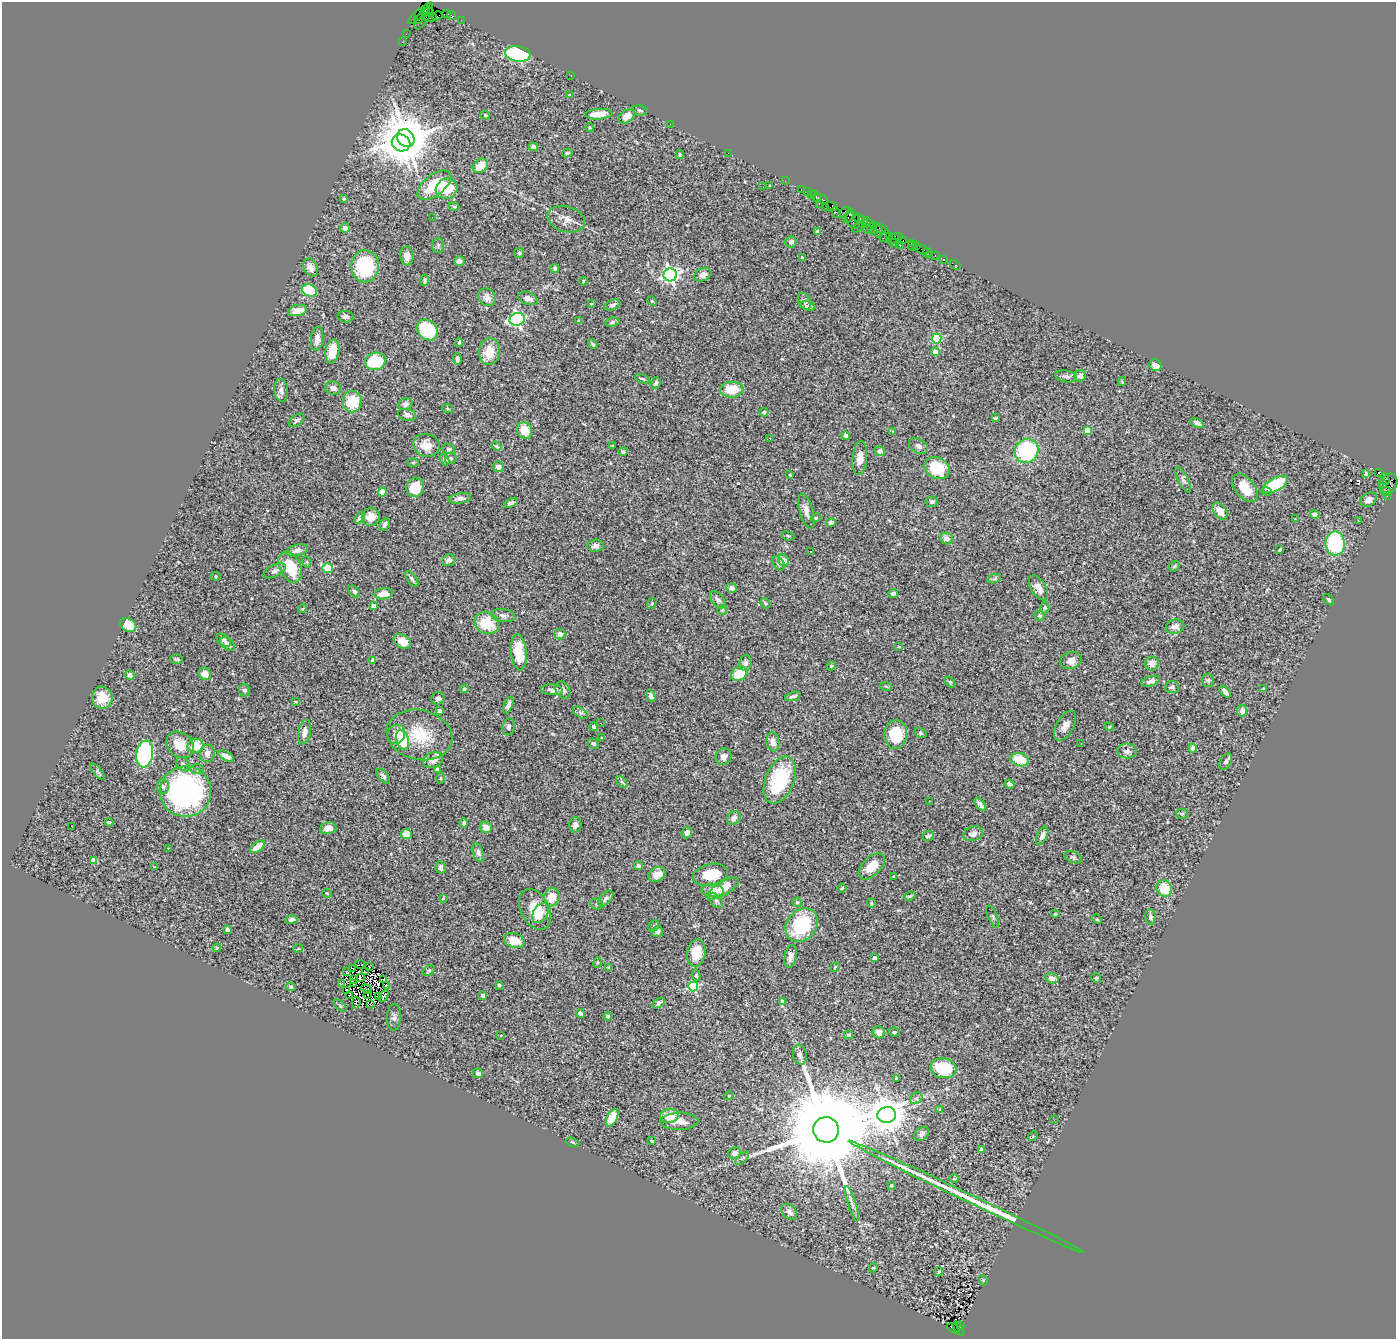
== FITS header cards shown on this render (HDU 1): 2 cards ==
NAXIS1  =                 1394
NAXIS2  =                 1337

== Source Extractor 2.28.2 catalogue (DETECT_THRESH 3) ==
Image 1394 x 1337 px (HDU 1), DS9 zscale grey, 1 PNG px = 1 image px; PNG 1398 x 1341 px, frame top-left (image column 1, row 1337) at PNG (2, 2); each listed source drawn as its Kron ellipse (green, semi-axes under 4 px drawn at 4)
Background 1.64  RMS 0.066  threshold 0.199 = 3 sigma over >= 5 px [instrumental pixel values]
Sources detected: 412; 2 with non-positive FLUX_AUTO (blend fragments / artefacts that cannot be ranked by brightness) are neither listed nor drawn; the other 410 listed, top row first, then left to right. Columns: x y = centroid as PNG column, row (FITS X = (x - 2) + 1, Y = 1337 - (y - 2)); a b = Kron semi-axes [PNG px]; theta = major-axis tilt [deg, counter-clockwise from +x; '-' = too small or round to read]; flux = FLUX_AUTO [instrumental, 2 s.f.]
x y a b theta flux
425 9 4 3 - 52
429 11 4 3 - 140
447 13 4 3 - 160
419 14 14 3 41 300
451 15 5 3 - 70
424 16 15 6 60 460
437 16 5 2 - 120
430 17 6 4 15 390
419 19 5 4 - 210
461 20 2 2 - 34
406 34 2 2 - 17
402 42 2 2 - 26
518 54 13 7 -8 500
571 75 2 2 - 14
569 95 3 2 - 2.7
640 110 8 5 -10 8.9
599 114 13 5 4 64
485 115 5 3 - 5.9
627 116 9 6 36 40
670 124 2 2 - 15
590 127 5 4 - 5.1
406 138 9 8 - 18000
401 143 9 8 - 8500
533 147 5 4 - 14
567 153 5 3 - 7.1
728 153 2 2 - 87
680 154 4 3 - 6.3
480 166 8 6 42 61
785 181 2 2 - 33
434 185 20 10 37 170
769 186 2 2 - 4.1
763 187 3 2 - 3.6
447 189 11 10 - 120
801 189 2 2 - 20
807 192 2 2 - 72
811 194 3 2 - 94
816 196 6 3 -56 99
344 199 3 3 - 6.3
820 199 8 3 -19 320
819 203 4 3 - 100
832 206 6 4 -26 140
454 207 5 3 - 4.6
826 207 2 2 - 60
845 212 6 3 42 140
836 213 5 2 - 160
849 216 7 4 65 430
432 217 2 2 - 40
859 218 6 3 -20 240
566 219 19 12 -16 39
853 220 9 6 -68 570
866 222 9 3 -24 350
860 226 9 2 35 110
345 228 5 5 - 22
872 228 5 4 - 180
879 228 10 2 -26 210
867 229 6 3 -39 340
878 231 5 3 - 230
817 232 4 4 - 8.6
884 236 6 2 57 52
889 236 2 2 - 72
899 237 3 2 - 95
894 239 6 4 41 130
903 241 3 2 - 68
791 242 5 5 - 15
894 243 4 2 - 150
911 243 3 2 - 110
438 245 7 6 - 11
900 246 3 2 - 230
913 246 5 3 - 140
916 246 3 3 - 43
922 249 6 2 -18 58
519 253 5 5 - 6.6
927 253 5 2 - 39
930 255 2 2 - 23
935 255 3 2 - 81
407 256 9 6 -86 31
802 258 3 3 - 10
944 260 3 2 - 60
459 261 5 4 - 12
955 265 6 3 -29 47
365 266 16 14 89 330
311 267 9 7 -63 32
555 268 4 4 - 9.3
670 275 6 6 - 1600
703 275 9 6 24 26
425 280 6 3 82 6.7
583 281 4 3 - 3.9
309 290 8 5 -22 180
487 297 9 8 - 26
528 298 10 6 -20 21
652 301 5 4 - 5.5
804 301 9 6 -64 14
591 304 3 2 - 3.1
612 305 8 5 23 13
808 306 8 4 -14 13
297 311 10 5 12 46
346 317 8 5 -8 13
517 319 7 6 - 910
579 321 4 3 - 6.4
612 322 7 4 9 10
427 330 11 9 -48 250
317 339 12 6 82 25
937 339 5 4 - 260
459 343 4 2 - 6.1
593 344 5 3 - 7.1
332 351 12 7 80 77
489 352 13 10 83 80
935 352 4 4 - 68
457 359 6 4 -86 12
376 361 10 8 10 210
1156 365 6 5 - 31
1066 376 11 6 -8 16
1080 376 6 5 - 19
642 379 7 3 -19 5.8
1122 382 4 3 - 4.6
656 383 6 5 - 13
333 388 8 6 -21 16
281 390 11 7 -84 23
732 390 11 8 2 93
352 402 10 9 - 130
405 404 7 6 - 13
448 409 5 3 - 4.4
764 412 4 4 - 13
407 415 9 5 -14 14
995 418 3 3 - 5.5
297 420 9 5 34 10
1197 423 7 4 -27 12
524 430 8 7 - 80
1087 430 4 4 - 83
893 431 4 3 - 2.9
846 436 4 3 - 12
769 438 3 2 - 11
426 445 13 11 -18 56
497 446 5 4 - 5.4
613 446 3 2 - 4.3
918 446 10 7 -32 15
448 449 7 5 -4 8.1
880 451 5 4 - 13
1027 451 12 11 - 370
623 452 4 4 - 7.6
451 458 6 5 - 10
860 458 17 7 84 37
445 460 6 4 -57 10
413 462 6 4 1 5.2
498 467 6 5 - 16
937 468 13 10 -31 190
1378 472 4 3 - 830
1366 474 4 4 - 11
790 475 3 3 - 3.8
1385 479 6 3 -80 500
1183 480 14 5 -64 14
1382 483 3 3 - 100
1275 484 14 6 29 200
1388 484 11 8 65 1100
415 487 10 9 - 100
1245 488 16 9 -52 83
1266 491 5 4 - 9.9
1387 491 5 4 - 170
382 492 4 4 - 83
1387 496 3 2 - 67
460 498 11 5 10 20
1368 500 9 6 32 24
932 502 6 5 - 8.7
511 503 8 4 27 12
806 511 18 6 -75 29
1220 511 10 6 -53 52
1315 514 5 4 - 18
371 517 9 8 - 39
360 518 6 4 47 11
816 518 5 4 - 5.6
1295 519 3 2 - 4.7
1358 521 2 2 - 3.8
831 522 5 4 - 11
385 524 6 4 65 12
788 536 6 4 -21 5.9
946 538 6 6 - 24
1335 543 12 9 -87 350
595 546 8 6 5 18
297 550 11 5 15 23
1280 550 4 2 - 6.1
811 552 2 2 - 3.8
449 560 7 5 22 17
784 560 6 5 - 33
307 562 5 3 - 4.6
778 563 8 5 -51 11
1174 566 6 4 45 5
290 567 16 10 -64 150
328 568 5 4 - 170
275 571 12 6 26 15
216 576 5 4 - 5.5
412 579 9 4 -56 11
994 579 7 4 18 8
732 588 5 4 - 19
1038 588 14 7 -58 37
354 591 7 5 -49 12
893 593 5 4 - 15
383 594 9 5 8 47
718 600 10 5 -50 16
1329 600 7 4 -46 6.6
652 603 6 3 58 4.9
765 603 6 4 -53 6.7
373 606 4 3 - 21
1045 607 6 4 88 5.8
302 609 5 3 - 4.4
722 610 5 5 - 6
1040 615 5 5 - 6.6
503 616 12 6 -7 17
487 623 12 10 -29 120
128 625 8 6 -35 73
1175 627 9 7 13 27
560 634 5 5 - 19
224 640 8 5 -41 13
402 641 9 6 -32 44
227 644 8 5 -39 15
899 646 4 3 - 4.3
519 652 18 8 -84 110
177 659 6 5 - 6
373 660 4 4 - 14
1071 660 11 8 18 33
745 663 8 6 82 14
1152 663 7 6 - 33
831 666 5 4 - 4.5
205 674 6 5 - 37
739 674 8 6 29 91
130 675 5 5 - 18
1208 680 7 6 - 9.8
1151 681 9 5 17 19
950 682 6 4 -45 4.6
886 686 6 3 -20 4.5
1172 687 7 6 - 9.9
464 689 4 4 - 5.8
1263 689 4 2 - 3.7
245 690 6 5 - 12
552 690 11 5 -5 19
563 690 9 6 -58 16
1225 692 7 4 -50 15
651 696 6 4 -67 15
793 696 8 3 17 11
102 698 11 10 - 76
438 698 6 6 - 11
295 702 4 3 - 5.1
508 705 9 4 68 16
439 711 4 3 - 10
1242 711 6 5 - 24
581 713 8 5 -31 11
600 723 3 2 - 3.3
1065 726 16 8 61 30
508 727 8 6 80 14
594 727 4 3 - 16
1109 727 4 4 - 5.3
304 732 12 6 80 27
921 733 6 4 -27 6.3
396 734 10 8 59 43
896 734 14 11 84 140
419 735 33 25 -13 190
601 738 3 2 - 3.4
402 740 10 6 -73 130
773 742 9 6 -82 29
1081 743 2 2 - 3.4
593 744 6 4 -29 11
180 745 15 12 -38 70
196 746 8 7 - 72
1193 748 4 4 - 23
1127 751 10 7 -3 20
207 753 8 7 - 25
145 754 13 8 81 480
226 756 9 4 -27 20
724 757 8 7 - 21
433 760 10 7 20 43
1020 760 9 6 -15 100
1226 762 9 5 61 13
183 764 8 5 -53 12
197 769 7 5 -1 9
437 769 3 3 - 6.1
97 772 10 4 -50 9.1
383 776 9 5 -50 12
441 778 5 3 - 4.2
780 780 25 14 68 300
622 782 7 4 -44 7.2
1009 784 5 3 - 11
163 787 8 6 -86 12
186 792 25 25 - 960
929 801 2 2 - 2.5
980 804 8 4 -53 18
1182 814 5 5 - 7.2
734 818 7 6 - 20
109 822 4 2 - 5.4
464 823 4 3 - 8.2
575 825 7 6 - 18
71 826 2 2 - 28
486 827 6 5 - 36
328 828 8 6 12 31
687 832 6 5 - 16
406 834 5 5 - 48
973 834 10 7 17 22
928 836 6 5 - 13
1042 836 10 5 63 20
258 847 8 4 38 63
168 848 3 2 - 5.7
478 853 10 5 -71 13
1073 857 9 5 -23 9.5
94 860 4 4 - 53
638 866 5 4 - 9.7
872 866 16 9 45 68
154 867 3 2 - 3.2
441 867 6 5 - 22
657 874 9 7 29 32
710 875 18 10 13 140
893 876 3 2 - 3.8
842 888 4 2 - 4.1
1164 888 8 7 - 90
723 889 18 6 30 73
713 890 11 6 -7 45
327 893 5 3 - 3.6
910 896 6 3 24 5.6
552 897 9 7 74 77
443 898 4 3 - 5.8
606 898 9 5 48 13
716 900 9 5 -51 11
797 902 4 4 - 6.3
871 903 4 4 - 4.8
597 904 6 5 - 7.9
535 909 22 14 -63 120
540 913 11 7 58 31
1055 914 4 4 - 3.7
993 917 12 4 -67 8.5
1150 917 8 5 -85 8.9
1097 919 5 4 - 4.9
291 920 6 4 10 13
802 925 18 14 49 280
654 926 6 5 - 6.4
227 929 4 3 - 11
657 931 5 5 - 15
514 941 10 7 -16 64
217 948 4 4 - 5.3
298 949 5 3 - 3.4
696 953 14 9 80 80
791 956 11 6 80 22
874 958 3 3 - 12
597 962 5 3 - 4.8
360 965 5 2 - 3.8
369 966 3 2 - 4
609 967 4 3 - 5.8
835 967 5 4 - 4.5
352 968 4 2 - 4.6
429 971 6 4 37 6.6
346 972 3 2 - 5.8
365 972 4 2 - 3.2
696 975 5 4 - 6
360 978 3 2 - 3.8
1052 978 7 5 -12 20
1096 978 5 4 - 5.6
384 979 3 2 - 1.8
354 980 3 2 - 6.1
341 983 3 2 - 5.8
353 983 3 2 - 3.3
386 985 3 2 - 1.7
499 985 3 3 - 9.4
693 986 5 5 - 320
291 987 5 4 - 6.8
367 989 5 2 - 3.1
346 990 2 2 - 4.9
368 994 4 2 - 4.5
350 995 2 2 - 1.4
379 996 4 2 - 9.4
384 996 6 3 60 15
483 996 4 3 - 11
783 1001 4 4 - 19
356 1003 6 3 83 300
658 1003 7 4 32 13
371 1005 3 2 - 5.5
340 1006 7 3 -44 5.3
580 1013 4 3 - 16
608 1016 4 4 - 12
394 1017 13 7 87 15
879 1032 6 6 - 27
894 1032 5 4 - 6
501 1035 3 2 - 4.3
848 1035 4 3 - 6.8
800 1055 10 7 -81 14
943 1068 13 10 -11 180
478 1073 5 4 - 15
896 1078 2 2 - 2.9
729 1096 4 4 - 4.2
916 1098 7 5 42 10
940 1109 4 4 - 7.6
887 1115 9 8 - 11000
669 1116 9 7 8 82
612 1117 9 5 63 72
1054 1120 3 2 - 7.5
680 1121 19 8 1 44
826 1130 13 13 - 120000
922 1134 8 6 41 14
1033 1136 5 4 - 5.2
652 1141 3 3 - 7.1
573 1142 7 4 -21 5.1
981 1149 4 3 - 15
734 1153 7 5 25 16
742 1158 8 3 44 7
954 1179 4 3 - 3.5
891 1185 3 3 - 4
966 1197 130 3 -25 480
852 1204 18 3 -73 17
789 1212 9 6 -43 23
873 1268 5 3 - 3.8
939 1272 5 3 - 5.6
983 1280 5 3 - 3.6
960 1325 3 2 - 140
953 1328 7 3 -26 270
959 1328 8 2 -54 120
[2 non-positive-flux detections neither listed nor drawn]